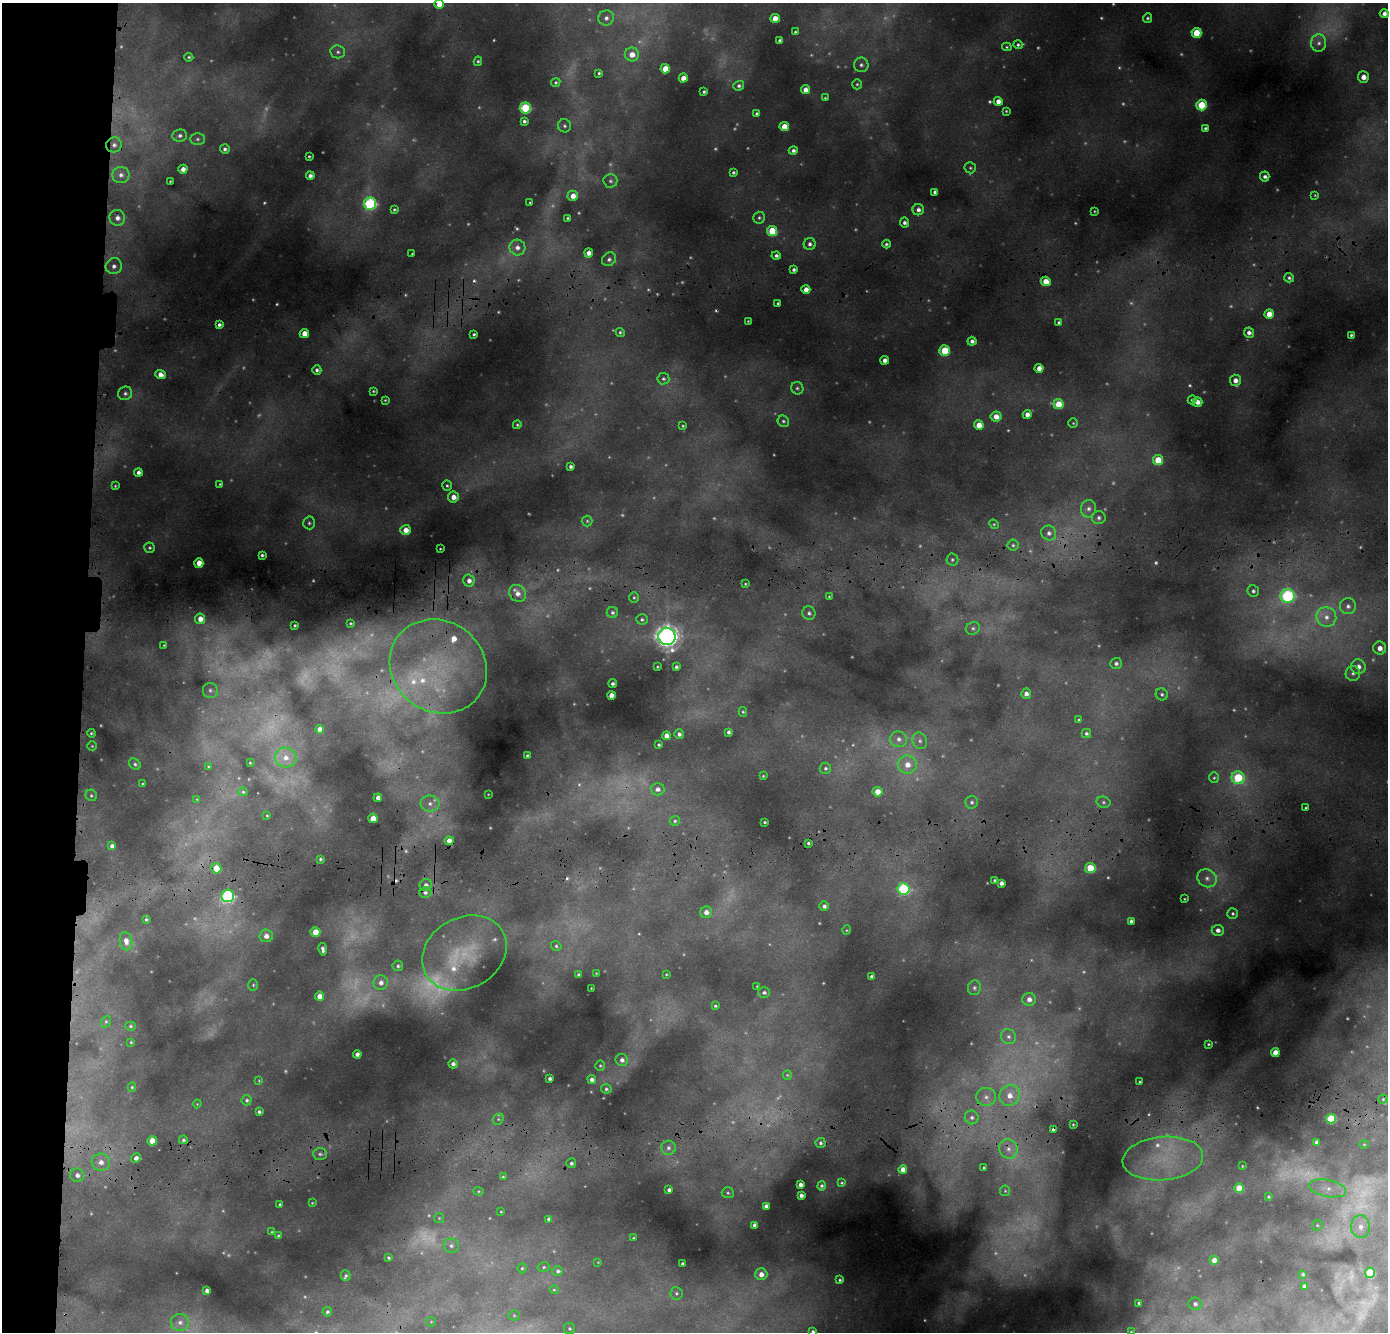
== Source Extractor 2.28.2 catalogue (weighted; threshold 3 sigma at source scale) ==
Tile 4 of 3 x 3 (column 1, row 2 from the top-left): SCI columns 49-1434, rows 1893-3222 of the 4248 x 5114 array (HDU 1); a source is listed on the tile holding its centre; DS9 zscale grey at full resolution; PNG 1390 x 1334 px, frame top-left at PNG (2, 3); each listed source drawn as its Kron ellipse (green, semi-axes under 4 px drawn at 4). Shown black and unused: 6% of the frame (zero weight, under 3 of 4 exposures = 24% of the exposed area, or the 3 px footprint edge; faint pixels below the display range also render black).
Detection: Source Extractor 2.28.2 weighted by HDU 2 'WHT'; one run over the whole footprint, this tile lists its part. Background 0.114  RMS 0.011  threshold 0.0514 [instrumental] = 3 sigma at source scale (4.5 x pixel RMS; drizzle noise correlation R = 1.50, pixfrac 1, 0.05/0.05 arcsec/px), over >= 5 px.
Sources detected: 478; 137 too faint to see at this stretch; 4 cosmic-ray / hot-pixel residue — neither listed nor drawn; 8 inside a brighter listed object's ellipse — not listed separately; the other 329 listed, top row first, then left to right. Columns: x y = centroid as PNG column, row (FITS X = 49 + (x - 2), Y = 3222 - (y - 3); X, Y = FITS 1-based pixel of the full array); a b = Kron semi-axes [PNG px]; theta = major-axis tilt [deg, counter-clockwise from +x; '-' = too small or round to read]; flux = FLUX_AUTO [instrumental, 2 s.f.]
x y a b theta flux
439 4 4 4 - 13
1384 14 4 4 - 6.2
606 18 8 7 - 6.1
775 18 5 4 - 15
1147 18 5 4 - 2.2
795 32 3 3 - 2
1196 33 5 5 - 43
780 40 4 3 - 3.5
1319 43 8 7 - 5.6
1018 45 5 4 - 2.3
1007 47 5 4 - 1.6
338 52 7 6 - 3.5
632 54 7 7 - 15
189 57 4 4 - 2
478 61 5 4 - 1.8
861 65 7 7 - 4.1
665 69 4 4 - 22
599 73 4 3 - 2.1
1363 77 6 5 - 12
683 78 4 4 - 11
556 82 5 4 - 2
857 84 5 4 - 1.8
739 86 5 4 - 3.1
805 90 4 4 - 9.2
704 92 4 3 - 2.4
825 98 4 4 - 1.5
998 101 4 4 - 9.6
1201 105 5 5 - 52
525 108 5 5 - 110
1006 111 3 3 - 1.2
757 113 4 3 - 2.2
524 121 4 4 - 3.2
564 126 6 6 - 3.2
784 127 5 4 - 23
1205 128 4 3 - 2.2
180 135 7 6 - 4.1
197 139 7 5 2 2.8
114 145 8 7 - 6
225 149 5 4 - 3.6
793 151 4 4 - 4.1
309 156 3 3 - 1.5
970 168 5 5 - 2.1
183 169 4 4 - 8.6
733 172 4 4 - 2.5
121 175 8 8 - 6.9
310 176 4 4 - 4.7
1265 176 5 4 - 4.3
170 181 3 2 - 1.2
610 181 7 7 - 3.4
935 192 4 4 - 4.1
1315 195 4 3 - 1.2
573 196 5 5 - 11
530 202 3 2 - 1.1
370 204 6 6 - 180
394 210 4 4 - 2
918 210 6 5 - 5.5
1094 211 3 2 - 1.1
117 218 8 7 - 8.3
568 218 3 3 - 1.8
759 218 6 6 - 2.6
904 223 5 4 - 3.9
772 231 5 5 - 55
810 244 6 6 - 4.3
886 244 4 4 - 2.4
517 248 8 8 - 8.2
589 253 4 4 - 8.7
412 254 3 2 - 1
776 256 4 4 - 3.7
609 259 7 6 - 4.4
114 266 8 8 - 7.9
794 270 4 3 - 3
1289 278 5 4 - 2.9
1046 281 5 4 - 17
806 289 4 4 - 11
778 304 3 3 - 1.9
1269 314 5 4 - 21
748 321 3 3 - 0.99
1059 322 3 3 - 2.4
219 325 4 4 - 3.6
620 332 4 4 - 1.8
1249 333 5 5 - 5.4
304 334 4 4 - 20
474 334 3 3 - 2
1351 335 3 3 - 2.1
972 341 4 4 - 4.6
944 351 5 5 - 48
885 360 4 4 - 7
1039 368 4 4 - 9.9
317 370 4 4 - 3.6
160 375 5 4 - 9.3
663 379 6 5 - 2.4
1235 380 6 5 - 8.4
797 388 6 6 - 2.6
373 391 3 3 - 1.4
125 393 7 6 - 3.8
385 400 3 3 - 1.2
1192 400 4 4 - 1.9
1198 402 5 4 - 8.1
1058 404 5 5 - 28
1027 414 4 4 - 6.8
996 417 5 5 - 12
783 421 6 5 - 2.4
1073 423 4 4 - 1.3
517 425 4 4 - 1.7
979 425 5 4 - 15
683 426 3 2 - 1.1
1158 460 5 5 - 36
571 466 4 3 - 3.7
138 472 4 4 - 4.6
220 484 3 3 - 1.3
115 486 3 3 - 1.3
447 486 5 4 - 2.1
453 497 5 5 - 12
1088 509 8 7 - 6.4
1099 518 7 6 - 4.2
587 521 5 5 - 2
309 523 6 5 - 2.8
994 524 5 4 - 1.5
406 530 5 5 - 14
1049 533 8 7 - 6
1013 545 5 5 - 2.6
150 548 5 5 - 2.3
440 549 3 2 - 1
262 555 4 4 - 2.5
952 560 6 6 - 2.4
199 563 4 4 - 17
469 581 6 5 - 6.4
745 584 3 2 - 1.1
1253 591 6 5 - 3.1
518 593 9 7 -49 8.6
829 596 4 4 - 1.1
1287 596 7 7 - 140
634 597 5 4 - 2.2
1348 606 8 8 - 5.6
612 613 5 5 - 3
809 613 7 6 - 3.8
1326 617 10 9 - 11
200 619 5 5 - 12
642 619 6 5 - 2.8
351 623 3 3 - 1.5
295 625 3 3 - 1.4
973 628 7 6 - 2.9
667 636 9 8 - 840
164 645 3 3 - 1.1
1380 648 6 6 - 10
1116 663 5 5 - 3.7
438 666 50 45 -36 190
657 667 3 2 - 1.1
676 667 3 3 - 2.7
1358 667 7 7 - 8.6
1353 673 7 7 - 4.2
613 683 4 3 - 3.4
210 690 7 7 - 4.4
1026 694 5 5 - 5.9
1162 694 6 5 - 3.1
611 695 4 4 - 12
743 712 5 4 - 1.6
1079 720 3 3 - 1.8
320 729 4 4 - 7.4
729 732 4 4 - 3.3
91 733 4 3 - 1.7
1086 733 5 4 - 2.7
679 734 5 4 - 4
666 736 4 4 - 8.4
899 739 8 8 - 7
920 741 8 7 - 4.6
659 745 3 3 - 1.9
92 746 5 5 - 1.4
527 755 3 3 - 1.9
286 758 11 10 - 14
250 763 3 2 - 1.1
135 764 6 5 - 2.6
907 765 9 9 - 15
208 767 4 3 - 1.3
825 768 6 5 - 2.5
763 776 3 3 - 1.3
1214 778 5 4 - 1.8
1238 778 6 6 - 65
142 784 3 3 - 1.1
658 789 7 6 - 5.6
243 792 5 4 - 1.9
877 792 5 4 - 15
488 794 2 2 - 0.61
91 795 6 5 - 2.1
378 798 4 4 - 7.8
197 799 4 3 - 0.99
972 802 6 6 - 2.9
1103 802 7 5 -15 2.6
430 804 9 8 - 8
1306 808 3 3 - 1.7
267 816 3 3 - 1.1
373 818 5 4 - 16
675 821 5 5 - 2.1
764 822 3 3 - 1.6
449 841 4 4 - 12
808 843 3 3 - 1.9
112 846 4 4 - 5.3
320 859 4 3 - 2.1
216 868 5 5 - 23
1090 868 5 5 - 37
1207 878 10 8 -34 7.1
994 880 3 3 - 1.4
1001 883 4 4 - 4.9
426 885 6 6 - 5.6
904 889 6 6 - 160
425 892 6 5 - 3.9
228 896 6 6 - 220
1184 899 3 2 - 1.1
824 906 5 4 - 3.8
706 912 6 6 - 8.1
1233 913 5 5 - 2.4
146 919 3 3 - 1.7
1131 921 4 4 - 2.9
847 930 5 3 - 1.1
1218 930 6 5 - 6.4
315 932 5 5 - 23
266 936 6 6 - 7.7
126 941 9 6 -78 8.4
556 946 5 4 - 2
323 949 6 3 -81 3.6
464 953 44 35 29 78
398 966 5 5 - 2.6
596 973 3 2 - 0.75
666 974 3 2 - 1
578 975 3 3 - 2.1
872 977 4 4 - 3.9
381 983 7 7 - 7.3
253 985 6 5 - 1.8
757 986 2 2 - 0.84
591 988 3 2 - 0.76
974 988 7 6 - 3.5
764 992 6 5 - 3.2
319 996 4 4 - 11
1029 999 7 6 - 8
715 1006 3 3 - 1.7
106 1022 6 5 - 1.9
130 1026 5 4 - 1.9
1008 1037 8 7 - 4.5
131 1042 4 4 - 1.3
1208 1044 3 2 - 1.3
1275 1053 4 4 - 16
357 1054 4 4 - 5.1
622 1060 6 6 - 5.7
453 1064 4 4 - 4.8
600 1066 5 4 - 1.7
787 1075 5 4 - 1.3
550 1079 4 3 - 3.6
592 1080 4 4 - 5
259 1081 4 3 - 0.94
1140 1082 3 3 - 1.4
132 1087 4 4 - 1.6
606 1089 5 4 - 2.5
1010 1095 11 10 - 17
986 1097 10 9 - 8.7
1383 1099 4 4 - 1.4
247 1100 5 5 - 2.4
197 1104 4 3 - 1
259 1112 4 3 - 2.4
972 1117 7 6 - 4.4
498 1119 6 5 - 2.1
1331 1119 5 5 - 51
1073 1125 3 2 - 1.1
1053 1129 4 3 - 2.6
183 1140 4 4 - 2.3
152 1141 5 4 - 24
1317 1142 4 4 - 4.3
820 1143 5 5 - 2.8
1364 1144 4 4 - 1.2
668 1148 7 7 - 4.8
1008 1149 10 9 - 9.5
320 1154 7 6 - 3.3
136 1158 5 4 - 6.5
1163 1159 40 21 5 74
101 1162 9 8 - 11
571 1163 5 5 - 3.2
1242 1166 3 2 - 0.89
984 1167 3 3 - 1.8
903 1169 4 4 - 9.6
77 1175 7 6 - 6.6
503 1177 3 3 - 1.9
842 1183 4 4 - 1.6
800 1185 4 4 - 5.6
822 1186 4 4 - 2.6
1239 1188 5 4 - 28
1327 1188 19 8 -11 16
669 1190 4 4 - 3.7
479 1191 5 4 - 1.4
1005 1191 5 5 - 1.7
728 1193 6 5 - 2.2
801 1195 4 4 - 4.6
1268 1197 4 4 - 1.6
312 1203 4 3 - 1.1
280 1205 3 3 - 2.5
766 1206 4 4 - 5
501 1212 3 2 - 0.99
439 1218 5 5 - 1.3
549 1219 4 3 - 3.1
754 1225 4 4 - 4.1
1317 1225 6 5 - 1.8
1360 1227 11 9 -89 11
272 1232 4 3 - 1.5
278 1236 4 3 - 1.8
633 1238 3 2 - 1.1
451 1246 7 7 - 4.4
388 1258 3 3 - 2.1
1214 1260 4 4 - 11
598 1262 3 3 - 0.73
682 1264 3 3 - 2.4
544 1267 6 5 - 2.1
522 1268 5 4 - 1.8
558 1271 5 5 - 3
1370 1273 5 5 - 48
761 1274 6 6 - 9.8
1303 1274 3 3 - 2
346 1276 5 5 - 2.3
840 1280 3 3 - 2
1304 1286 4 4 - 3.7
554 1290 4 4 - 1.3
207 1291 4 4 - 5.6
676 1293 6 6 - 2.7
1139 1303 3 3 - 2.1
1195 1304 6 6 - 4
327 1312 5 5 - 2.7
514 1315 5 5 - 1.8
180 1322 9 8 - 7
431 1322 5 4 - 1.2
569 1329 5 5 - 2
813 1332 4 4 - 3.6
1131 1332 3 2 - 1
Overlapping masked pixels (flux is a lower limit): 1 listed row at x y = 1053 1129
Isophote crosses this tile's border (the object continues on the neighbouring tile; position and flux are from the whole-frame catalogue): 3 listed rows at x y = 439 4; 813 1332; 1131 1332